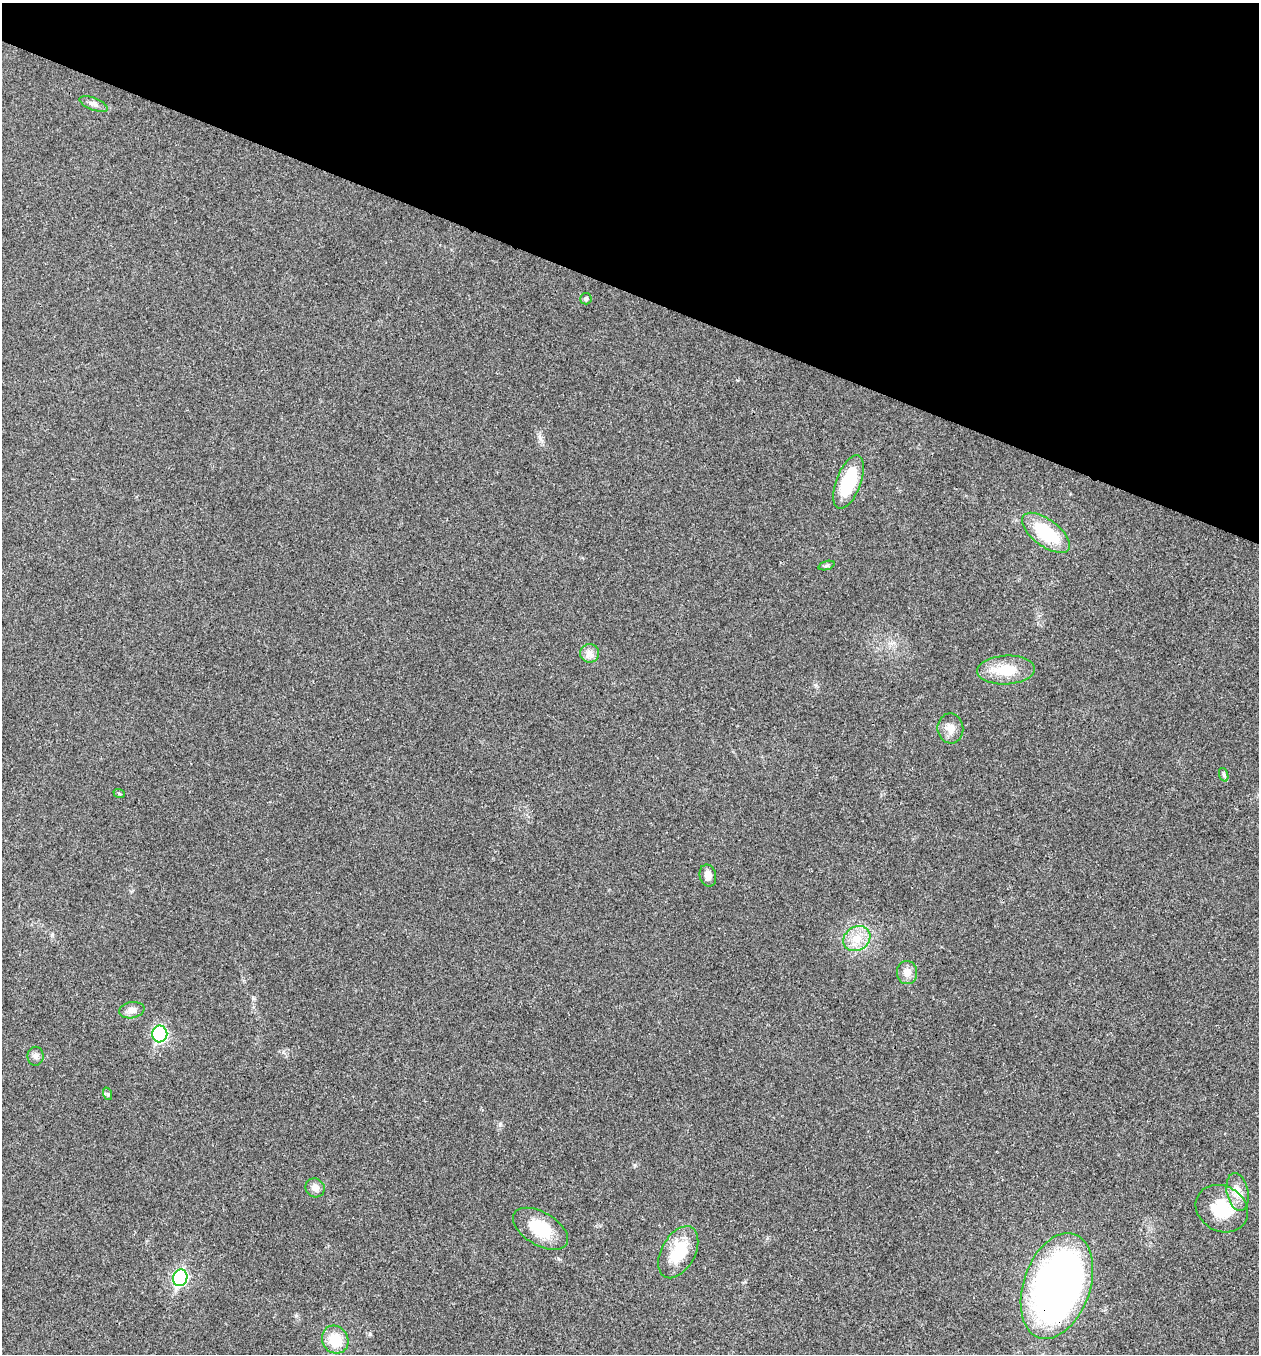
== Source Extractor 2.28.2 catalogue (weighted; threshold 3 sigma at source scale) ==
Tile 2 of 4 x 4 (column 2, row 1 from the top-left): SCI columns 1524-2780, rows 4059-5410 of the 5430 x 5417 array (HDU 1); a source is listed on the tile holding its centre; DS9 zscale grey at full resolution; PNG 1261 x 1356 px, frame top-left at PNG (2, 3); each listed source drawn as its Kron ellipse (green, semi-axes under 4 px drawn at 4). Shown black and unused: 21% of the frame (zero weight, under 3 of 4 exposures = <1% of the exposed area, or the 3 px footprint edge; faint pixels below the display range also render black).
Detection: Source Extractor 2.28.2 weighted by HDU 2 'WHT'; one run over the whole footprint, this tile lists its part. Background 0.0205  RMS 0.0057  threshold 0.0256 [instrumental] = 3 sigma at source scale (4.5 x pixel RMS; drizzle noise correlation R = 1.50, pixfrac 1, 0.05/0.05 arcsec/px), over >= 5 px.
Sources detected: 25; all 25 listed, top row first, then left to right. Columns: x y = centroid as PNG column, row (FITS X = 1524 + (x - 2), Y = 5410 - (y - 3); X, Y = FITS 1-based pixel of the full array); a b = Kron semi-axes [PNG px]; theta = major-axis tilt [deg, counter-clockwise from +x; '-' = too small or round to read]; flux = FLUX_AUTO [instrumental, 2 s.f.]
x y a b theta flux
94 104 15 6 -21 2.4
586 299 6 5 - 1
848 482 28 12 69 31
1046 533 28 13 -37 30
826 566 8 3 19 0.88
590 653 9 9 - 3.2
1006 670 29 14 3 17
950 728 15 13 -83 5.2
1224 775 7 4 -72 1.1
119 793 6 3 -20 0.61
708 876 11 8 -76 4
857 938 14 11 31 8.6
907 973 12 10 -86 4.6
132 1010 13 8 10 3.6
160 1034 8 7 - 65
35 1056 9 8 - 2.2
108 1094 6 4 -71 0.74
315 1188 10 9 - 3.2
1238 1192 19 10 -78 6.8
1222 1209 27 22 -29 24
540 1229 30 16 -31 20
678 1252 28 16 61 20
180 1278 8 7 - 97
1057 1286 55 33 71 320
335 1340 14 12 -55 14
Overlapping masked pixels (flux is a lower limit): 1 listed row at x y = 1057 1286
Unlisted compact peaks at least as high as the median listed source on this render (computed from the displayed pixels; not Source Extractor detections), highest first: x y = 370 1334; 500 1124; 540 438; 635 1165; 558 1259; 296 1316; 253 998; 52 935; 816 686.